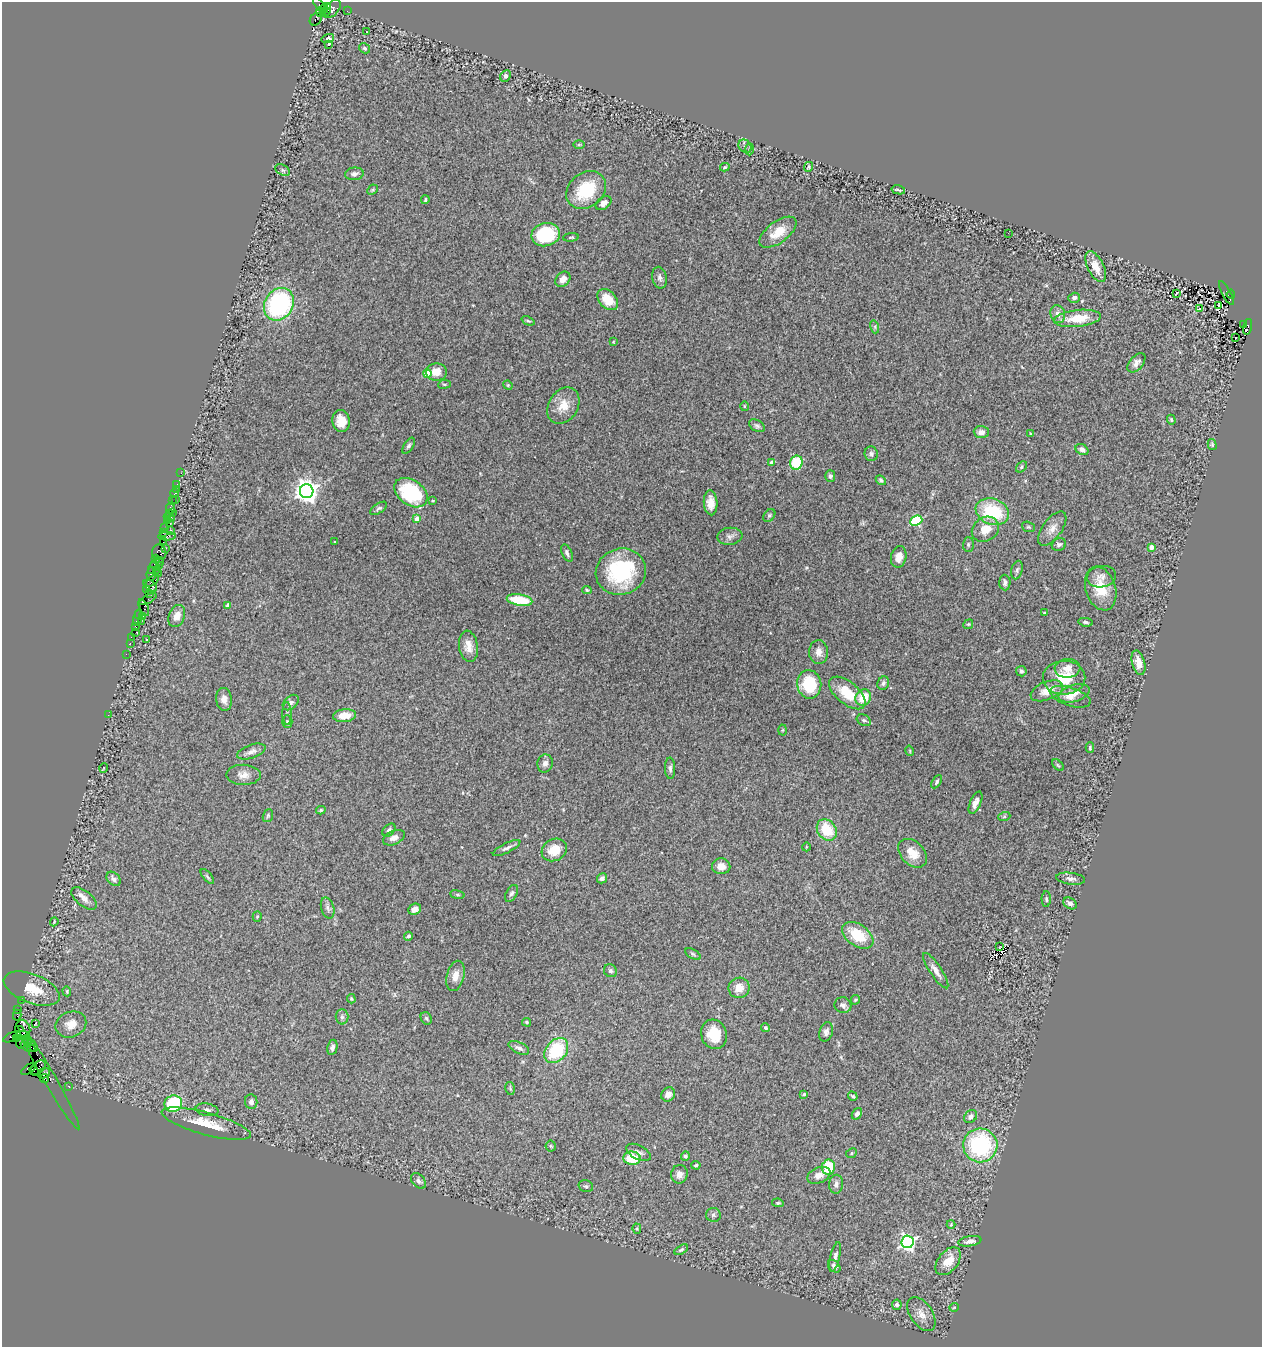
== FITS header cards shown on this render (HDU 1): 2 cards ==
NAXIS1  =                 1260
NAXIS2  =                 1345

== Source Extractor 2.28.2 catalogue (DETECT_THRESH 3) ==
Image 1260 x 1345 px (HDU 1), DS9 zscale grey, 1 PNG px = 1 image px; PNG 1264 x 1349 px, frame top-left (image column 1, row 1345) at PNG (2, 2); each listed source drawn as its Kron ellipse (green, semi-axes under 4 px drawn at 4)
Background 2.26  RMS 0.059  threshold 0.177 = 3 sigma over >= 5 px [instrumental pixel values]
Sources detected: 275; all 275 listed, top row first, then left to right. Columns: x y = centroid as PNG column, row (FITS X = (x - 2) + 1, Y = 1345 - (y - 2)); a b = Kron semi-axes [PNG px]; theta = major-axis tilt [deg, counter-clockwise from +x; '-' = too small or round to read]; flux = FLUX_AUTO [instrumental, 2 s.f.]
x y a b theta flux
319 5 9 3 -53 330
328 6 4 3 - 470
324 9 4 3 - 1100
332 9 11 6 49 590
326 11 4 3 - 1200
347 11 2 2 - 44
321 12 5 4 - 820
316 19 7 5 49 460
367 32 3 3 - 6.2
328 38 6 4 16 9.5
329 45 3 3 - 16
364 48 6 5 - 7.4
505 76 6 5 - 11
579 145 6 4 1 4.9
745 146 7 6 - 11
749 149 6 4 88 6.6
725 167 5 3 - 5.1
808 167 5 3 - 3.8
283 170 8 5 -27 9.6
354 174 9 6 6 14
372 190 6 4 44 4.6
586 190 21 17 38 190
898 190 7 2 -14 6.8
425 200 4 3 - 5.5
603 203 9 6 37 18
778 232 22 10 37 80
1008 233 2 2 - 11
546 235 14 11 14 260
571 237 8 3 4 6.2
1096 267 16 8 -63 51
660 278 11 7 -78 15
563 279 8 6 47 27
1176 293 3 2 - 2.8
1226 293 13 3 -63 830
1231 294 4 3 - 720
1074 298 6 5 - 15
608 300 12 8 -46 90
279 304 17 14 58 540
1219 305 3 2 - 13
1199 309 3 3 - 52
1058 314 9 7 -74 22
1077 318 23 8 6 93
528 321 7 3 -24 5.4
1243 325 3 2 - 170
875 327 6 4 -73 7.2
1248 327 8 4 74 1600
1236 338 2 2 - 5.6
613 342 4 2 - 2.6
1136 363 11 6 50 21
436 372 10 8 5 48
428 373 4 4 - 110
444 384 6 3 7 5.2
508 385 5 4 - 4.5
563 406 19 14 57 66
744 406 5 3 - 3.5
1171 420 5 4 - 4.9
341 421 11 8 -81 53
757 426 8 5 -32 9.5
981 432 7 6 - 17
1030 433 3 2 - 3.5
1212 444 5 4 - 6.3
409 446 9 4 59 8.9
1082 449 7 5 -31 20
871 454 7 6 - 11
772 462 4 3 - 23
796 463 7 6 - 140
1021 467 6 4 44 6.3
181 473 2 2 - 25
830 476 6 5 - 9.9
881 480 5 4 - 8
177 484 2 2 - 33
176 489 2 2 - 36
307 491 7 7 - 3300
411 493 18 12 -35 260
175 494 4 3 - 250
175 499 3 2 - 38
172 501 2 2 - 32
433 501 4 2 - 2.9
711 503 12 7 -87 39
170 508 6 4 -78 490
379 508 9 4 34 8.6
992 512 17 13 -20 220
169 513 2 2 - 93
173 513 3 2 - 1100
769 515 7 5 49 7.8
169 517 5 3 - 280
417 519 4 4 - 39
167 520 2 2 - 130
916 521 6 4 23 340
169 523 3 2 - 170
1028 527 7 5 -19 6.3
164 528 3 2 - 160
985 529 14 11 34 61
1052 529 20 9 54 38
171 530 3 2 - 420
163 533 3 2 - 160
167 536 9 3 3 660
730 536 12 8 7 19
163 542 2 2 - 120
335 542 3 2 - 3.5
968 544 7 5 89 7.6
1059 545 7 6 - 11
1151 547 4 4 - 39
166 548 2 2 - 45
159 552 8 7 - 930
567 553 9 5 -66 13
899 557 11 7 77 36
155 558 4 2 - 130
159 561 5 3 - 320
159 566 4 3 - 630
153 567 7 2 65 570
156 570 4 3 - 140
1017 570 9 5 75 11
621 572 25 23 19 330
158 573 2 2 - 98
151 574 7 5 80 530
1101 577 15 10 8 27
152 581 8 4 40 630
1005 583 8 5 -87 11
150 586 8 4 -38 800
1101 589 22 15 -73 98
147 590 4 3 - 200
587 590 5 4 - 4.9
149 594 4 2 - 98
148 599 10 3 31 410
520 600 13 5 -9 160
228 605 4 3 - 22
144 608 9 3 -66 310
1044 613 3 3 - 4.1
138 615 3 3 - 190
143 616 3 2 - 140
177 616 11 8 69 38
137 618 8 3 75 460
141 621 3 2 - 57
1086 622 7 4 -8 7.9
968 624 5 4 - 4.5
135 626 3 2 - 160
136 632 2 2 - 170
131 637 2 2 - 41
147 639 3 2 - 3
130 643 2 2 - 75
468 646 16 9 -81 41
819 652 12 9 -89 30
126 654 2 2 - 57
1138 663 12 6 -75 40
1067 668 13 9 3 29
1021 671 5 5 - 11
1064 678 21 17 1 120
883 683 7 5 63 11
809 684 14 12 -81 170
1047 691 17 9 22 52
847 693 22 11 -39 110
1074 693 16 8 17 37
863 697 8 7 - 81
1070 697 21 9 -18 41
224 699 11 8 -84 25
291 703 9 6 41 12
287 713 11 4 -89 9.9
108 715 2 2 - 16
345 716 11 6 4 47
864 720 7 5 -27 8.5
287 721 6 5 - 7.9
782 730 5 3 - 4.2
1090 748 5 4 - 6.3
251 751 15 6 19 21
910 751 5 3 - 4
545 763 9 7 77 17
1058 765 7 4 -45 5.8
104 768 5 3 - 2.9
670 768 10 5 -87 12
243 775 17 10 -1 33
937 782 7 4 59 8.9
976 803 12 5 66 23
321 810 5 3 - 5
268 816 7 5 70 6.5
1004 817 6 4 19 5.5
389 830 8 5 46 11
827 830 11 9 -53 120
394 838 11 6 25 25
806 847 4 3 - 3
507 848 15 4 26 15
554 850 13 10 28 78
913 853 17 11 -45 60
721 866 9 8 - 31
207 876 9 3 -50 6.9
602 878 5 5 - 16
114 879 8 6 -46 14
1071 879 14 6 -7 17
511 893 9 5 58 11
457 895 7 4 -9 6
84 898 15 7 -39 28
1046 899 7 4 -89 6.9
1070 903 7 5 -33 16
328 908 11 6 -73 14
415 909 6 5 - 20
257 917 5 4 - 4.4
54 922 4 3 - 3.1
858 935 17 11 -35 140
408 936 4 4 - 11
1000 947 3 2 - 3.3
693 954 8 4 -30 7.3
610 971 7 6 - 9.4
936 971 21 6 -56 28
455 976 15 8 75 37
739 988 10 10 - 48
32 989 29 14 -21 120
67 991 5 4 - 4.1
351 999 5 3 - 4.7
21 1000 2 2 - 55
855 1000 5 4 - 5
843 1005 8 7 - 15
18 1010 3 2 - 38
17 1015 5 2 - 170
342 1017 7 6 - 11
426 1018 6 5 - 6.8
527 1022 4 3 - 4.6
35 1024 4 2 - 4
71 1024 16 12 22 45
766 1028 4 4 - 8.9
23 1030 10 7 -83 1100
826 1032 10 6 74 14
714 1034 15 12 -74 94
21 1036 7 4 18 3800
12 1037 9 3 25 350
17 1039 4 3 - 680
27 1041 6 4 -68 1900
21 1042 6 4 81 90
33 1046 7 3 -58 350
28 1047 8 3 -24 330
332 1047 8 5 79 12
519 1048 11 5 -26 15
556 1051 14 10 50 210
38 1068 8 5 44 2900
29 1069 8 4 34 280
34 1071 5 3 - 480
44 1073 6 5 - 1900
45 1078 4 3 - 170
49 1078 60 6 -60 660
69 1087 2 2 - 43
510 1088 6 4 -78 5.8
668 1094 7 6 - 25
804 1094 4 3 - 6.8
853 1096 5 4 - 5.1
251 1102 7 6 - 18
173 1104 9 8 - 260
207 1110 11 6 -9 15
857 1114 6 4 54 12
970 1117 7 5 42 16
206 1124 46 11 -15 110
980 1145 17 17 - 460
551 1146 5 5 - 4.6
638 1152 13 7 -26 17
851 1153 6 4 24 5.3
685 1156 4 4 - 10
632 1158 8 6 -5 130
696 1165 4 3 - 6.3
828 1167 7 6 - 150
679 1174 9 8 - 23
819 1175 12 7 22 27
418 1181 9 6 -46 11
836 1184 9 7 88 15
586 1186 7 5 -17 8.2
778 1203 6 4 -7 6.7
713 1215 7 7 - 9.8
951 1224 4 4 - 3.7
637 1229 5 4 - 4.1
970 1241 11 5 9 19
907 1242 6 6 - 1200
681 1250 7 4 32 7.1
835 1257 15 4 76 16
948 1261 16 10 51 65
834 1266 7 5 -43 14
897 1305 5 5 - 12
954 1307 4 3 - 2.9
921 1314 19 11 -56 44